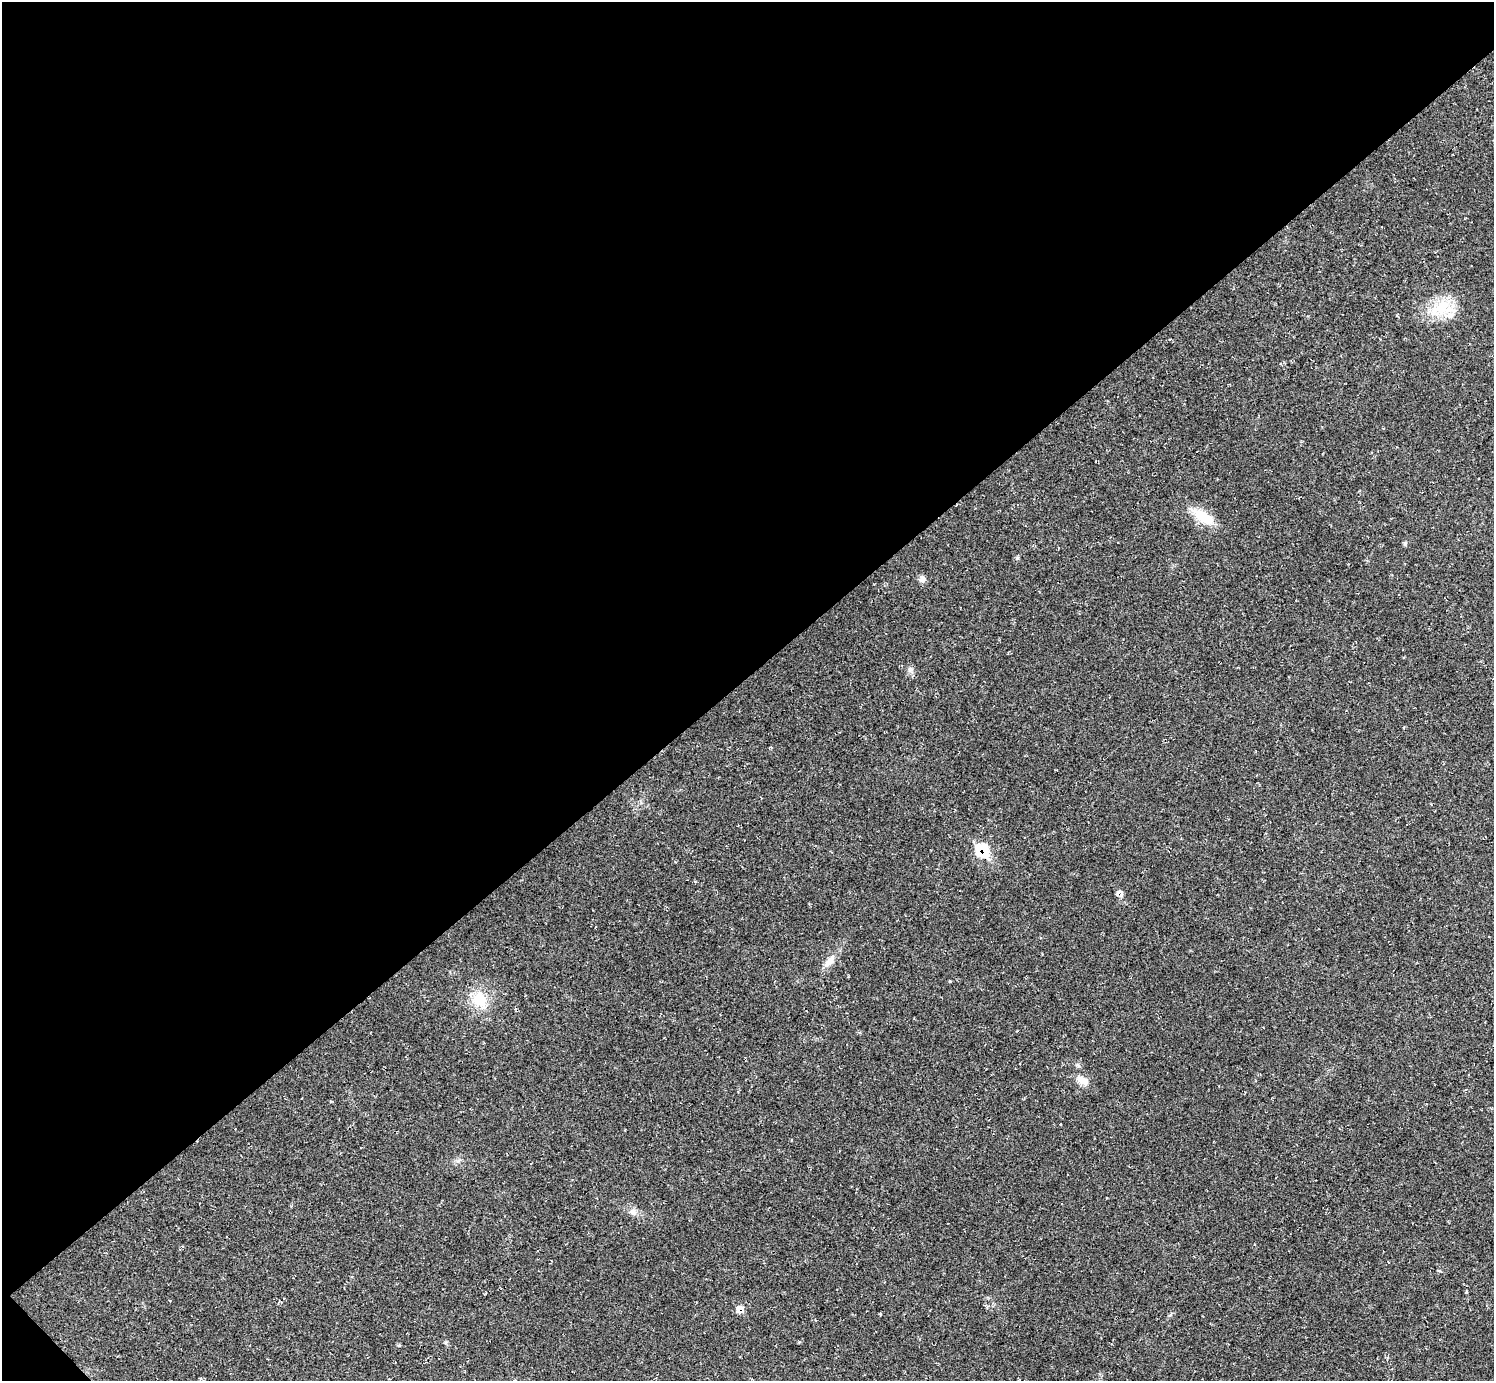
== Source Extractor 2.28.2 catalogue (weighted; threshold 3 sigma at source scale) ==
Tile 5 of 4 x 4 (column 1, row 2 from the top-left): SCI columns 1-1492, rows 3056-4434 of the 5970 x 5968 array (HDU 1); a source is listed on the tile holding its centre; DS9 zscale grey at full resolution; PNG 1496 x 1383 px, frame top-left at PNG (2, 2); no overlay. Shown black and unused: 49% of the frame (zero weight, under 2 of 3 exposures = <1% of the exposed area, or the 3 px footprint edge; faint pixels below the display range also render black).
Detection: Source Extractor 2.28.2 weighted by HDU 2 'WHT'; one run over the whole footprint, this tile lists its part. Background 0.0355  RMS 0.0063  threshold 0.0283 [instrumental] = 3 sigma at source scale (4.5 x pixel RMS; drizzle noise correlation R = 1.50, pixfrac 1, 0.05/0.05 arcsec/px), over >= 5 px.
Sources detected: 12; all 12 listed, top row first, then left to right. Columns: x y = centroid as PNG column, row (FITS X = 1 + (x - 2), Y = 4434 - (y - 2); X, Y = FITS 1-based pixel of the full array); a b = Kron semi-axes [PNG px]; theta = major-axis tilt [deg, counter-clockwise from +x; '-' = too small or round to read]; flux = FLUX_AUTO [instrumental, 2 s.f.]
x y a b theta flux
1442 307 27 22 -10 21
1203 517 33 13 -33 14
1405 543 6 5 - 0.95
1017 558 5 5 - 0.87
922 579 10 7 76 2.4
982 850 12 10 -48 24
1119 892 10 5 10 2.1
829 961 19 7 53 5.3
479 999 18 15 -46 16
1082 1080 16 9 -33 5.4
633 1212 9 7 -23 2.6
739 1308 10 8 25 4.3
Overlapping masked pixels (flux is a lower limit): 2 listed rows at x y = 982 850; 1119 892
Unlisted compact peaks at least as high as the median listed source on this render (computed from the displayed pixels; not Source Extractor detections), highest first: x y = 910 669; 399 1345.